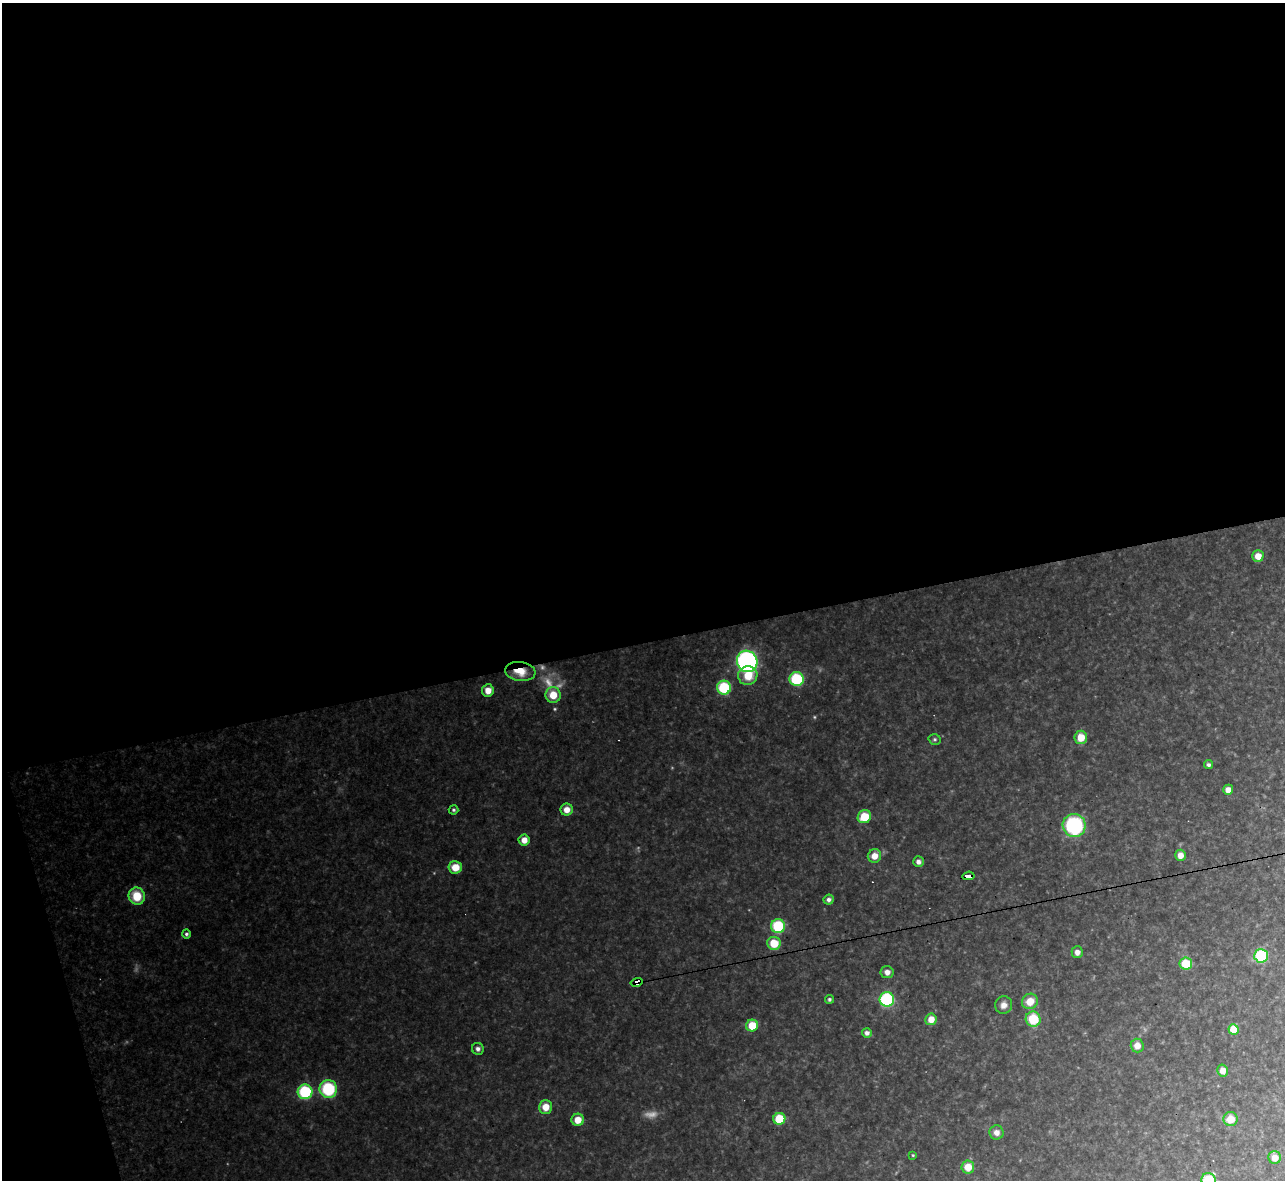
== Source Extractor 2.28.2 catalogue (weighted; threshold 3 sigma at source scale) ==
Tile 1 of 4 x 4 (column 1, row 1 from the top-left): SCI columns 1-1283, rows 3678-4855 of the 5133 x 5115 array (HDU 1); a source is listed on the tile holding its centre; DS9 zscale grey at full resolution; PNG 1287 x 1182 px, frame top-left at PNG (2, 3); each listed source drawn as its Kron ellipse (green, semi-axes under 4 px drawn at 4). Shown black and unused: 56% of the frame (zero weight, under 3 of 4 exposures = <1% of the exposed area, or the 3 px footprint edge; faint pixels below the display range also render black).
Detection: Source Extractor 2.28.2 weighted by HDU 2 'WHT'; one run over the whole footprint, this tile lists its part. Background 0.319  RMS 0.019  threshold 0.0871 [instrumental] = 3 sigma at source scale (4.5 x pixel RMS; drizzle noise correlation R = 1.50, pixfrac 1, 0.05/0.05 arcsec/px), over >= 5 px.
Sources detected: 61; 6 too faint to see at this stretch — neither listed nor drawn; the other 55 listed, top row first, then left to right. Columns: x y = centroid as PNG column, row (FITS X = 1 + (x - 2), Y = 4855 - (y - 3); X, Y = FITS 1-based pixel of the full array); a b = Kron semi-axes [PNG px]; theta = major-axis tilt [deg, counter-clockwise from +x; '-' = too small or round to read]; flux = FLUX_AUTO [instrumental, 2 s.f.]
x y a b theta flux
1258 556 6 5 - 20
747 661 10 10 - 480
520 671 15 9 -7 34
748 676 9 9 - 35
797 679 7 7 - 120
724 688 7 7 - 110
488 690 6 6 - 20
553 695 8 7 - 35
1081 737 7 6 - 29
935 739 6 5 - 3.4
1208 765 4 4 - 4.6
1228 790 5 5 - 13
453 810 5 4 - 3.4
567 810 6 6 - 17
864 817 7 6 - 47
1074 825 11 11 - 200
524 840 5 5 - 17
1180 855 5 5 - 14
874 856 7 6 - 19
918 862 5 5 - 7.3
455 867 7 6 - 31
968 876 6 4 6 100
137 896 9 8 - 51
829 900 5 5 - 6
778 926 7 7 - 100
186 934 5 4 - 4.7
774 943 7 6 - 46
1077 952 5 5 - 11
1261 956 7 7 - 110
1186 964 6 6 - 55
887 972 6 6 - 11
636 982 6 4 16 190
829 999 4 4 - 3.8
887 999 7 7 - 190
1030 1001 8 7 - 28
1004 1005 9 8 - 12
931 1019 6 5 - 19
1033 1019 8 7 - 61
752 1025 6 6 - 45
1234 1030 5 5 - 58
867 1033 5 4 - 8.1
1137 1045 7 6 - 16
478 1049 6 5 - 7.3
1223 1071 6 5 - 14
328 1089 9 9 - 110
305 1092 7 7 - 150
546 1107 7 6 - 27
779 1119 6 6 - 61
1231 1119 7 7 - 27
578 1120 6 6 - 26
997 1132 7 7 - 11
913 1155 3 3 - 1.9
1275 1158 6 6 - 17
968 1167 6 6 - 29
1209 1180 7 7 - 69
Overlapping masked pixels (flux is a lower limit): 4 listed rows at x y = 520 671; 968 876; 636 982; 1209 1180
Isophote crosses this tile's border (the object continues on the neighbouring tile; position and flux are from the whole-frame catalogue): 1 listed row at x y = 1209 1180